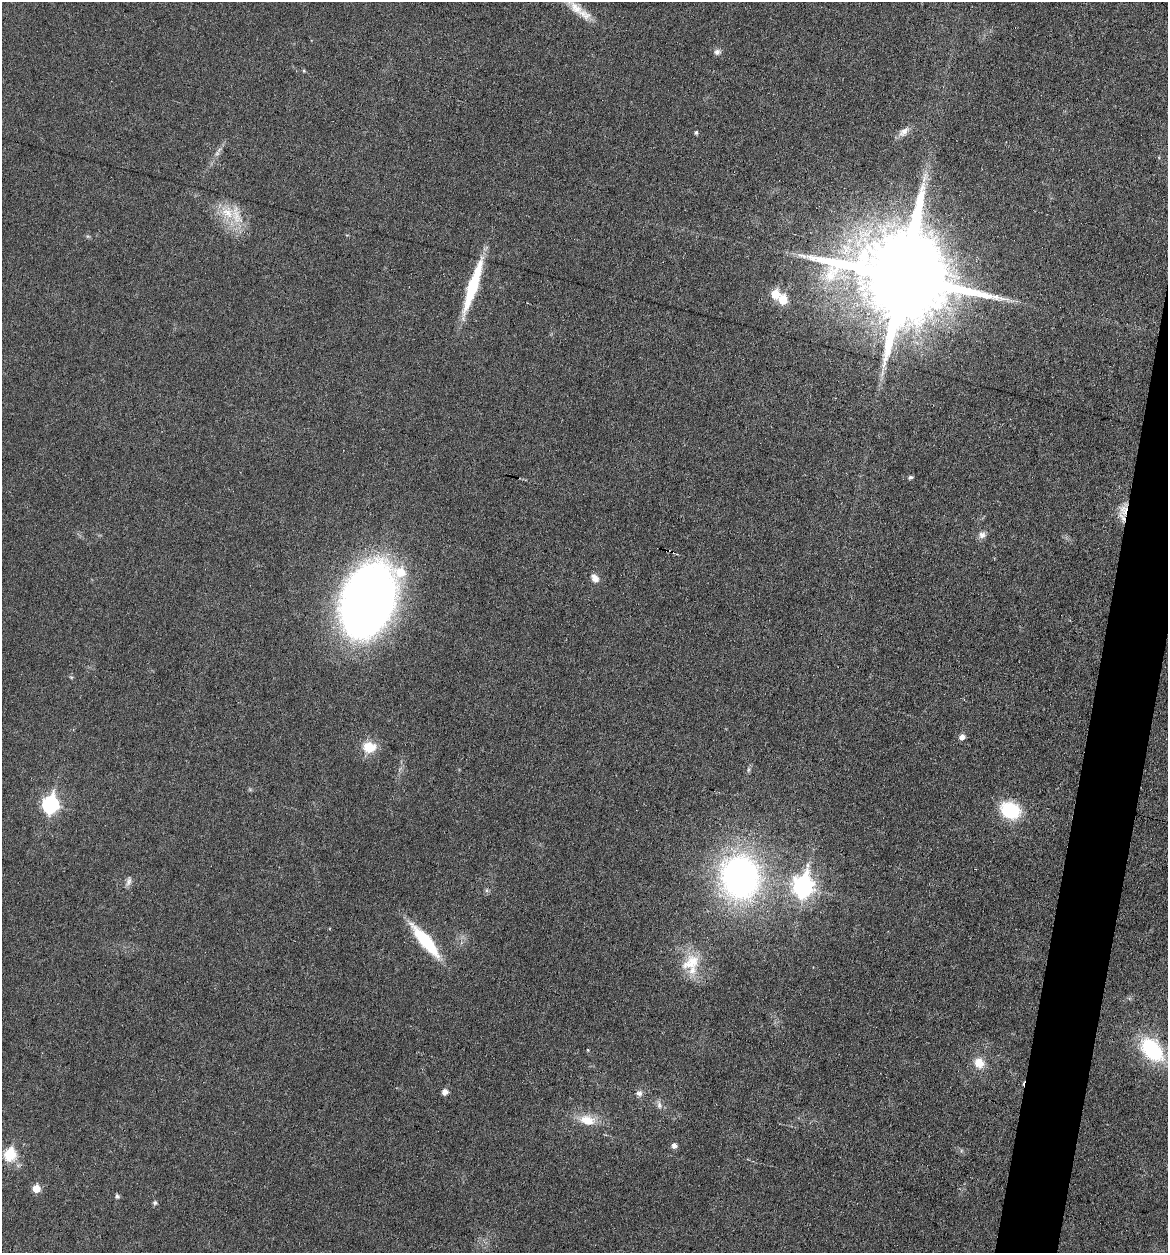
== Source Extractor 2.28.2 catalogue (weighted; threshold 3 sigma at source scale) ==
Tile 10 of 4 x 4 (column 2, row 3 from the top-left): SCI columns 1285-2450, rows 1254-2504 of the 5027 x 5007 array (HDU 1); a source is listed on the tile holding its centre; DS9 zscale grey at full resolution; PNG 1170 x 1255 px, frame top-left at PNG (2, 2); no overlay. Shown black and unused: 3% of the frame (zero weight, under 3 of 6 exposures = <1% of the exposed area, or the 3 px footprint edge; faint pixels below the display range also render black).
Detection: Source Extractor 2.28.2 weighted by HDU 2 'WHT'; one run over the whole footprint, this tile lists its part. Background 0.0454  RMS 0.0044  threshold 0.0179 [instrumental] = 3 sigma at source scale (4.09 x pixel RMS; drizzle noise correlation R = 1.36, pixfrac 0.8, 0.05/0.05 arcsec/px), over >= 5 px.
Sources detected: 44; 3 inside a brighter listed object's ellipse — not listed separately; the other 41 listed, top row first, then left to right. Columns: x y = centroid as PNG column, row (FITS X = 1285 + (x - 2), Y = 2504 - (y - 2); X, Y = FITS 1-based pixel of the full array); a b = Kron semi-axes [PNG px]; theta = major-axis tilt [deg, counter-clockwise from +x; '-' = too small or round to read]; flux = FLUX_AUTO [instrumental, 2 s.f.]
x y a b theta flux
576 8 28 12 -42 7.7
717 52 8 7 - 1.5
304 71 4 4 - 0.5
696 132 4 4 - 0.78
903 132 17 9 40 3.1
217 153 6 6 - 1.1
925 177 16 7 69 3.8
227 213 19 15 -37 9.7
903 277 27 24 -19 10000
473 286 63 10 72 25
775 294 6 5 - 12
783 300 6 5 - 13
882 373 7 4 72 1.1
910 477 5 4 - 0.96
1124 510 20 11 82 5.3
982 535 10 9 - 2
595 578 12 8 -55 2.6
368 601 63 41 70 360
71 677 6 4 -17 0.49
962 737 5 5 - 2.6
369 747 14 12 -1 9.1
748 770 8 4 71 0.8
50 804 8 7 - 92
1010 810 22 17 -22 22
740 877 41 35 -79 150
129 881 13 6 73 1.7
803 886 10 8 78 210
425 941 46 12 -50 23
691 963 29 19 35 13
588 1050 5 3 - 0.32
1152 1050 31 19 -48 31
979 1063 13 11 -48 5.9
445 1092 6 5 - 2.5
639 1093 8 8 - 1.7
659 1105 13 6 -73 1.7
587 1120 20 12 -14 8.2
674 1145 6 5 - 1.9
10 1154 7 6 - 30
36 1188 6 6 - 7.2
117 1196 5 5 - 1.1
155 1203 6 5 - 0.81
Overlapping masked pixels (flux is a lower limit): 1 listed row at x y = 1124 510